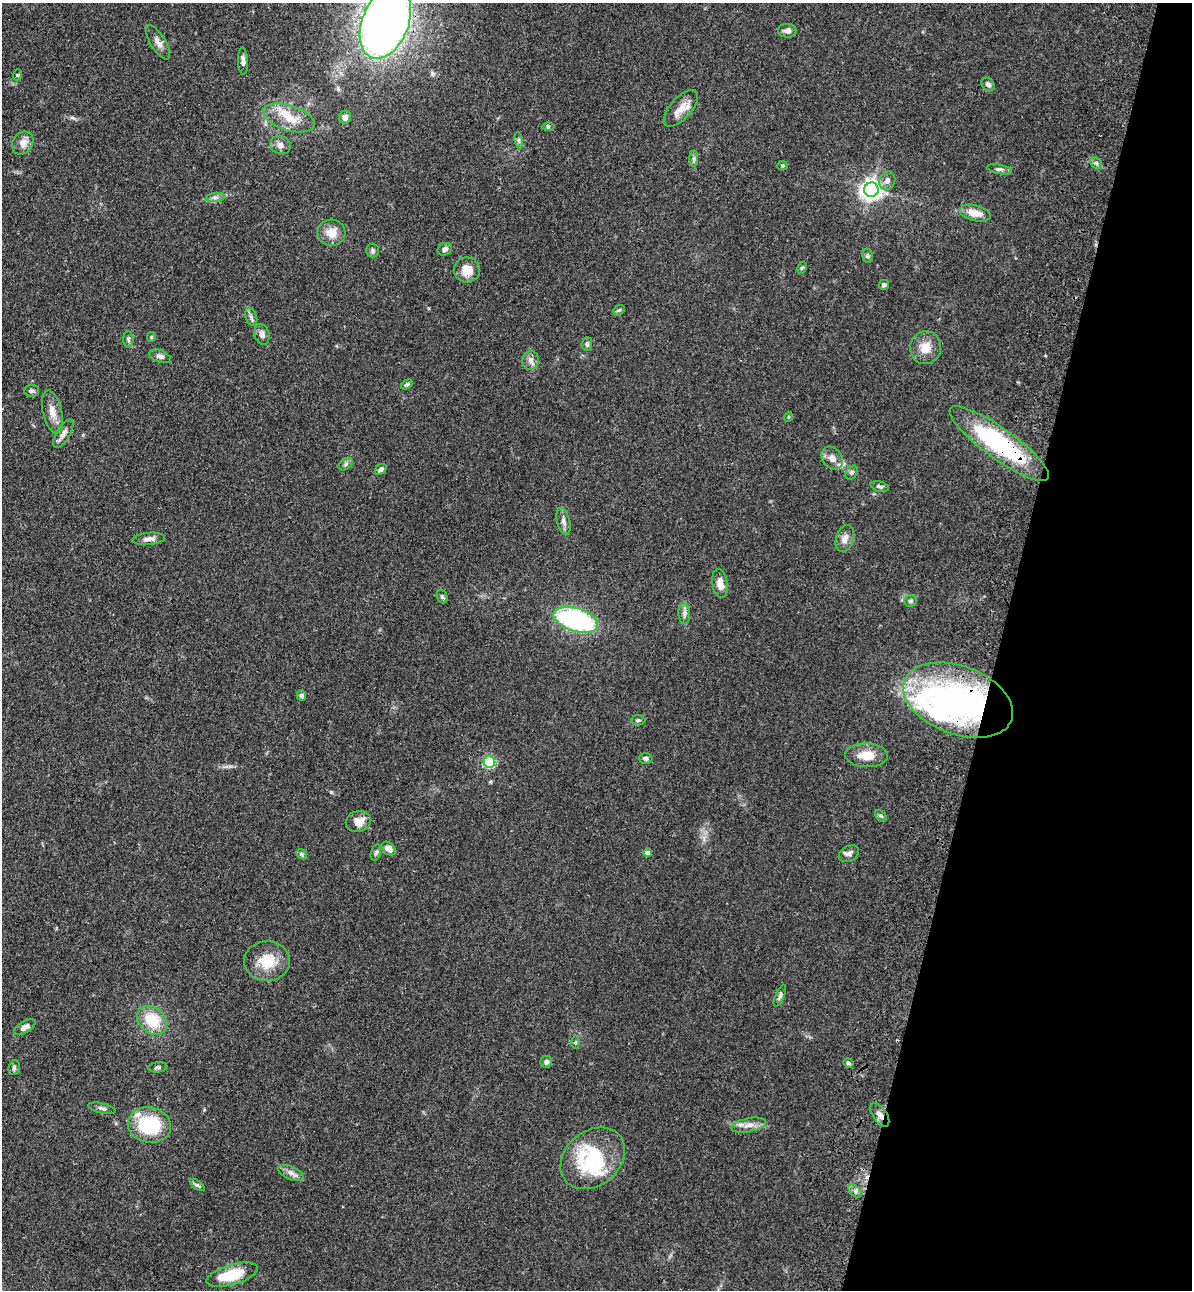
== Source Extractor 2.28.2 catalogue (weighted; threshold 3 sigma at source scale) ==
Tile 8 of 4 x 4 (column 4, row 2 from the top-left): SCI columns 3926-5115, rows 2615-3902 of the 5346 x 5227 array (HDU 1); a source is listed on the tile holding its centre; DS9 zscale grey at full resolution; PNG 1194 x 1292 px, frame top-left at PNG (2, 3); each listed source drawn as its Kron ellipse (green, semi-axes under 4 px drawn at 4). Shown black and unused: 16% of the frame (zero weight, under 3 of 4 exposures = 6% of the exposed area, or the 3 px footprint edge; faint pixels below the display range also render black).
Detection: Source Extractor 2.28.2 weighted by HDU 2 'WHT'; one run over the whole footprint, this tile lists its part. Background 0.0962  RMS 0.0061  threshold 0.0274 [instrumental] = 3 sigma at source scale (4.5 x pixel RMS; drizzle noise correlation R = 1.50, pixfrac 1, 0.05/0.05 arcsec/px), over >= 5 px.
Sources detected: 95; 2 inside a brighter object's white glare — neither listed nor drawn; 6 inside a brighter listed object's ellipse — not listed separately; the other 87 listed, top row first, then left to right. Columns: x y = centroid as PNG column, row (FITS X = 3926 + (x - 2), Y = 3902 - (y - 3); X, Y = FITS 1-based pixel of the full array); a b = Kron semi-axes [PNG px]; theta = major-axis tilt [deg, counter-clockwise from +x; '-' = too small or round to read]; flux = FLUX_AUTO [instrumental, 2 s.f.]
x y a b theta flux
385 23 38 23 68 480
787 31 9 7 0 2.4
158 42 19 7 -58 3.8
243 61 13 5 -88 2.4
17 75 6 3 71 0.64
988 84 7 5 -48 1.8
681 108 23 10 48 7.2
345 117 6 6 - 3
289 118 27 12 -17 14
548 126 6 4 1 0.83
519 140 8 4 -82 1.4
23 143 12 10 57 4.8
280 145 10 9 - 3.2
694 159 8 4 -90 1.2
1096 163 6 5 - 1.4
783 166 5 4 - 1
999 169 12 4 -11 1.8
887 181 9 7 68 3.2
871 190 7 7 - 370
215 197 9 4 8 1.9
975 213 16 8 -14 7.5
332 233 14 13 - 7.9
445 249 7 6 - 2.2
373 251 7 6 - 1.5
867 256 7 5 -82 1.1
802 268 6 4 61 0.92
467 270 13 12 - 7.9
884 285 5 4 - 1.4
619 310 6 4 40 0.91
251 317 9 5 -74 1.8
262 334 11 7 -72 2.8
151 337 5 4 - 0.69
128 339 8 5 -86 1.4
587 344 7 5 86 1.3
926 348 16 15 - 8.6
160 356 11 6 -20 2.3
531 360 9 8 - 2.8
407 384 6 4 32 1.2
31 391 7 6 - 1.6
52 412 21 9 -78 6.2
788 417 5 3 - 0.54
63 434 16 7 59 3.5
999 444 60 15 -36 81
832 458 12 10 -51 4.9
346 464 8 5 38 1.4
381 469 6 4 41 2.1
852 473 8 5 55 1.5
880 486 9 5 -16 1.5
563 521 13 6 -74 2.6
149 539 16 6 5 3.3
845 539 14 9 71 4
720 584 14 7 -81 5.3
442 597 7 5 -68 1.1
910 601 6 5 - 1.1
684 614 10 6 -85 2.3
576 620 23 11 -17 97
301 696 5 4 - 1.7
958 700 57 34 -20 200
638 720 7 5 1 1.1
867 755 21 12 -2 11
646 759 7 5 -1 1.8
489 762 6 6 - 41
881 816 7 4 -44 0.92
358 821 13 10 13 5.8
388 848 8 6 -40 4
376 853 8 5 71 1.3
647 853 4 4 - 2.2
302 854 6 4 -42 0.95
849 854 11 7 29 2.4
267 961 23 20 0 16
780 996 11 4 66 1.4
152 1020 16 12 -42 18
25 1027 12 6 31 3.2
575 1043 6 4 83 0.8
546 1062 6 5 - 2.1
848 1063 5 4 - 0.83
158 1067 9 5 6 1.4
14 1068 8 5 74 1.3
102 1108 14 5 -13 1.9
880 1115 13 7 -56 3.3
149 1125 22 17 -10 35
749 1125 17 7 12 4.6
593 1158 35 27 40 34
291 1173 13 6 -24 3
197 1185 8 4 -35 1.2
855 1191 8 5 -46 1.6
232 1275 26 10 16 23
Overlapping masked pixels (flux is a lower limit): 4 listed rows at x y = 385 23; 999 444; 958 700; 880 1115
Isophote crosses this tile's border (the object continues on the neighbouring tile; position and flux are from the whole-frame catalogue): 1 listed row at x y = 385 23